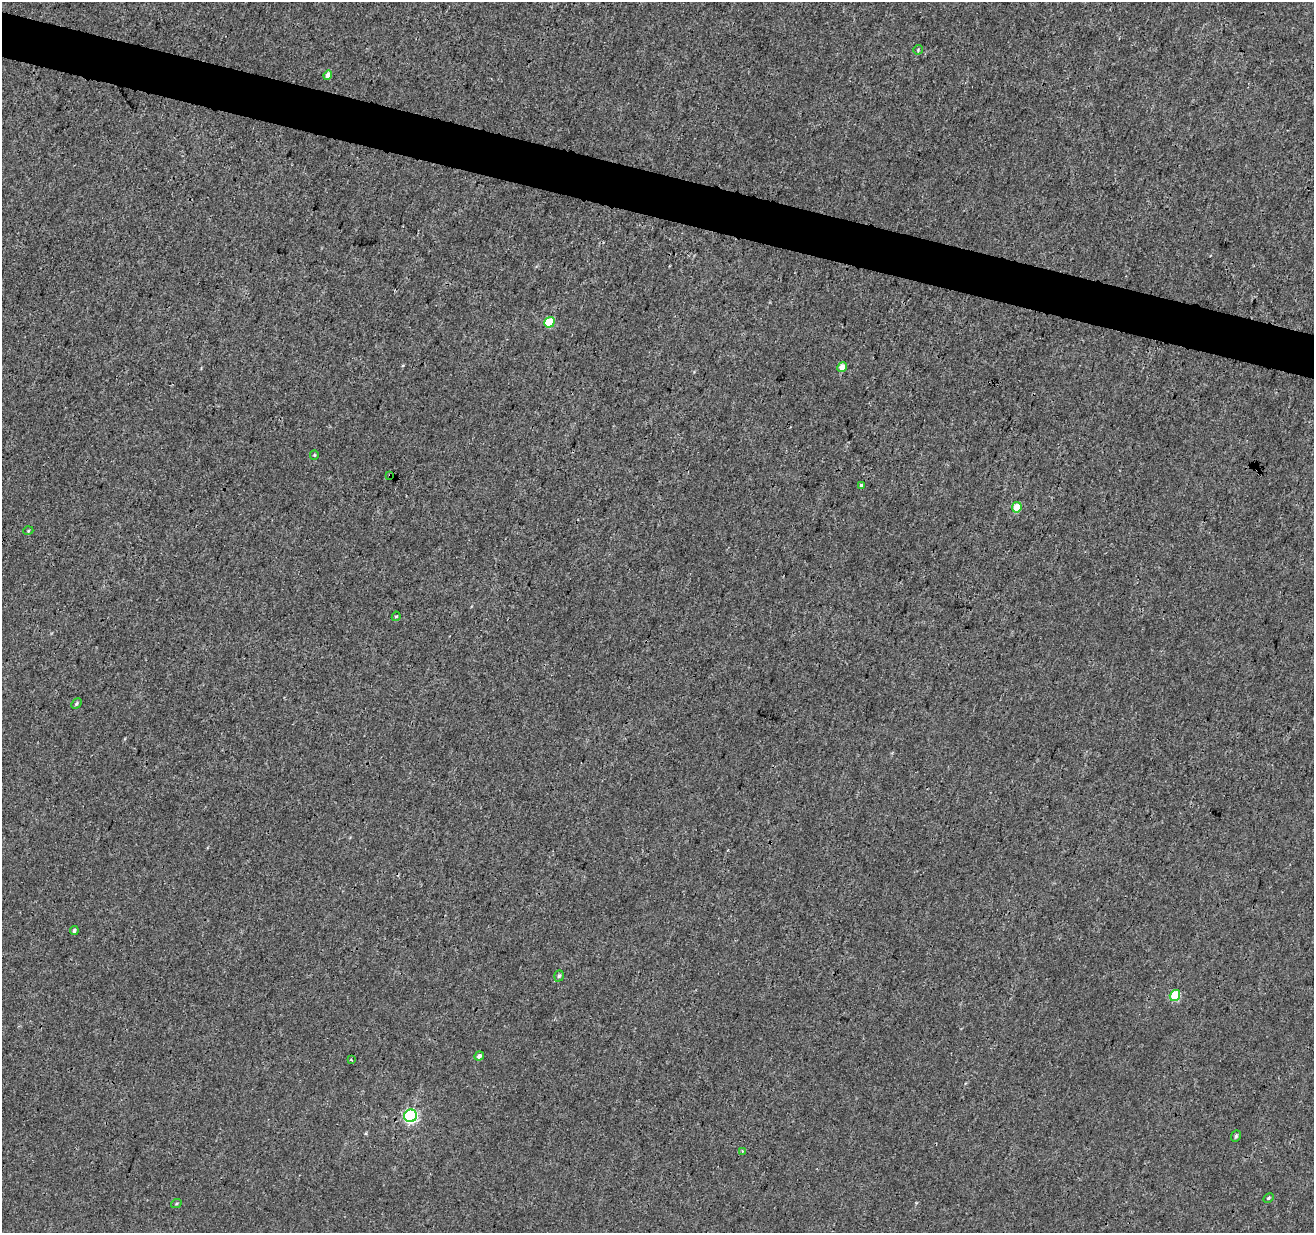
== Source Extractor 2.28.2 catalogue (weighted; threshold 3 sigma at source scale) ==
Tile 11 of 4 x 4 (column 3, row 3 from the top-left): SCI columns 2631-3942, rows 1513-2743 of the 5253 x 5424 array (HDU 1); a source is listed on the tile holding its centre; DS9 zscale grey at full resolution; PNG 1316 x 1235 px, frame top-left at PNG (2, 2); each listed source drawn as its Kron ellipse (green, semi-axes under 4 px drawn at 4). Shown black and unused: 4% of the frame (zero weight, under 3 of 4 exposures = <1% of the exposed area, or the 3 px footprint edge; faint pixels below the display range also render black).
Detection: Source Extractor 2.28.2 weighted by HDU 2 'WHT'; one run over the whole footprint, this tile lists its part. Background -9.72e-05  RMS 0.0016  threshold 0.00738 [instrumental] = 3 sigma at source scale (4.5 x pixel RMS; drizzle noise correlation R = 1.50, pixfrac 1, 0.0396/0.0396 arcsec/px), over >= 5 px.
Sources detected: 22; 1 cosmic-ray / hot-pixel residue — neither listed nor drawn; the other 21 listed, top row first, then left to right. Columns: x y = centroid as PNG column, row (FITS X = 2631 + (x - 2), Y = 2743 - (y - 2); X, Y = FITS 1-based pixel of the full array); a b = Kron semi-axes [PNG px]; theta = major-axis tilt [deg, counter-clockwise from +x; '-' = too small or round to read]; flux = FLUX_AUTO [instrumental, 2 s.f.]
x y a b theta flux
918 50 5 5 - 0.19
328 75 5 4 - 1.1
549 322 5 5 - 5.7
842 367 5 4 - 2.1
314 455 5 4 - 0.18
390 475 3 2 - 0.27
861 485 4 3 - 0.93
1017 507 5 4 - 3.8
28 531 5 3 - 0.15
396 616 5 4 - 0.22
76 704 6 4 47 0.23
74 931 4 4 - 0.32
559 976 6 4 71 0.3
1175 995 6 5 - 8.1
479 1056 5 4 - 0.59
351 1060 3 2 - 0.14
411 1116 6 6 - 30
1236 1136 6 4 63 0.28
742 1151 4 3 - 0.16
1268 1198 5 4 - 0.22
176 1204 5 3 - 0.16
Overlapping masked pixels (flux is a lower limit): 1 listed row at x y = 390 475